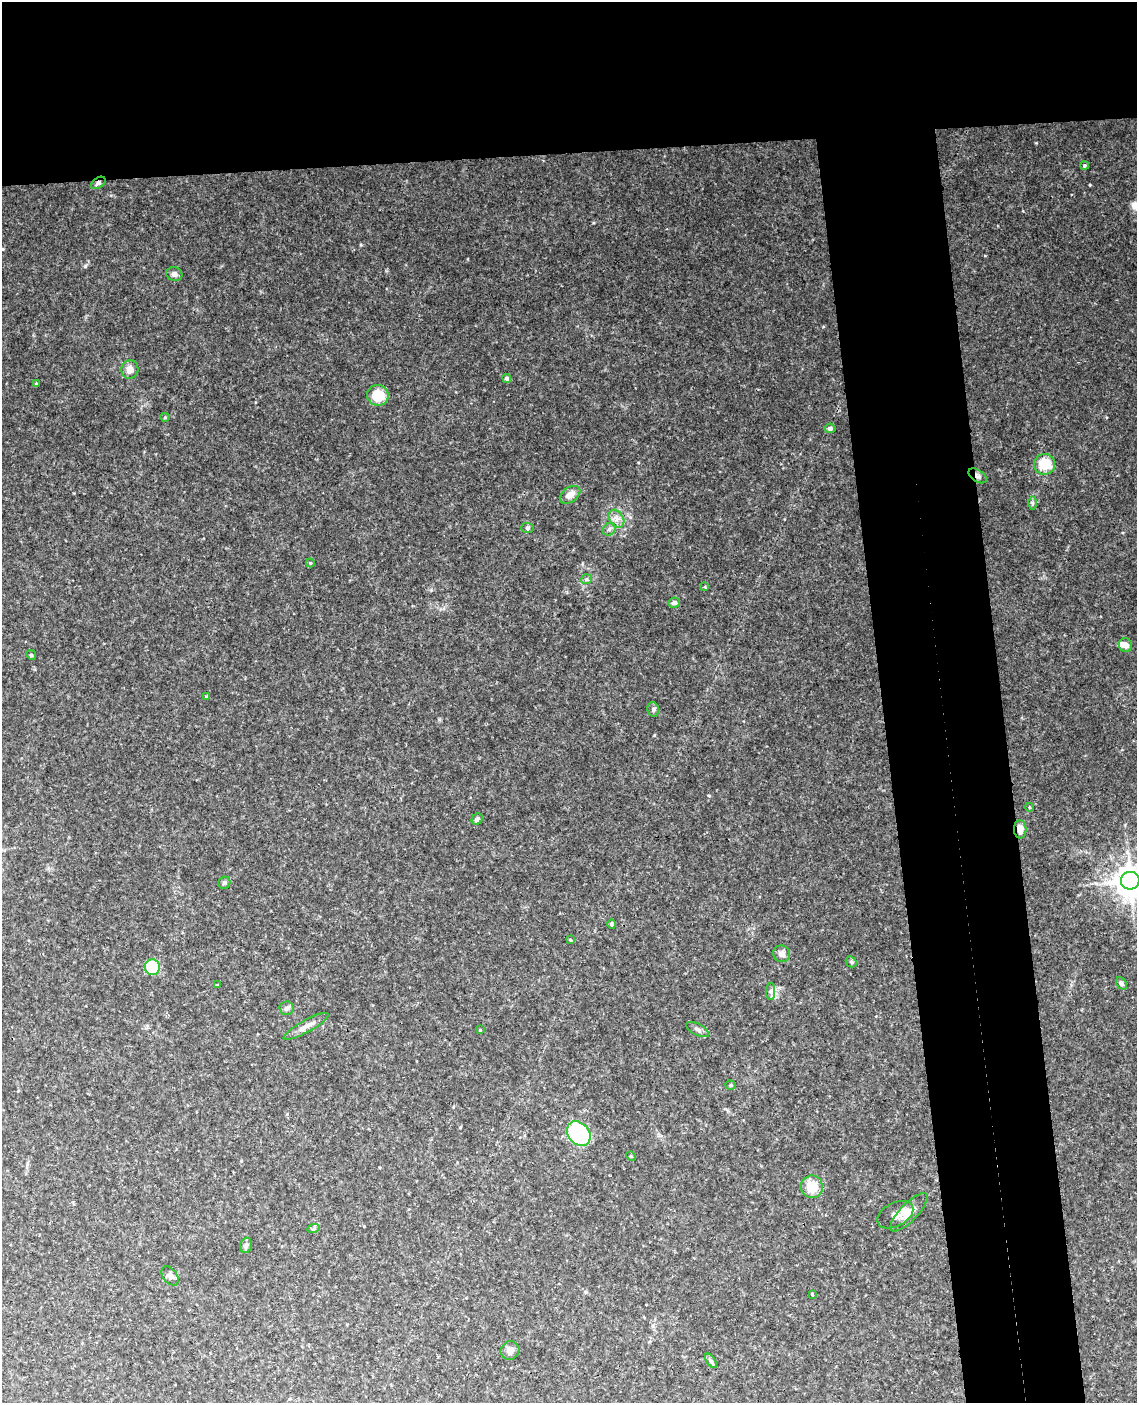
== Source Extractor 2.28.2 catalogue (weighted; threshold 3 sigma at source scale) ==
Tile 2 of 4 x 3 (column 2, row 1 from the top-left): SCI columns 1193-2327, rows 3043-4443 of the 4653 x 4581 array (HDU 1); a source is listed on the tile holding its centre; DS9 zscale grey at full resolution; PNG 1139 x 1405 px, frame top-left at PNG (2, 2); each listed source drawn as its Kron ellipse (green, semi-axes under 4 px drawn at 4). Shown black and unused: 20% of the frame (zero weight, under 3 of 4 exposures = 6% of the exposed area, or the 3 px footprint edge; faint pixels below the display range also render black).
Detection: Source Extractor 2.28.2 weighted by HDU 2 'WHT'; one run over the whole footprint, this tile lists its part. Background 0.0683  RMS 0.0062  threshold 0.0279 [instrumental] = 3 sigma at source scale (4.5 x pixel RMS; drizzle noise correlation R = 1.50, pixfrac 1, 0.05/0.05 arcsec/px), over >= 5 px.
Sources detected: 54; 1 inside a brighter listed object's ellipse — not listed separately; the other 53 listed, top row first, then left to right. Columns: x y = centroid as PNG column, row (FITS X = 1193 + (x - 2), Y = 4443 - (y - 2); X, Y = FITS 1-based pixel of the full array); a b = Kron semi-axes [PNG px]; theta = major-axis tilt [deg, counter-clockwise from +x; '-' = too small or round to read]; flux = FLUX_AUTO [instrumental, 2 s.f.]
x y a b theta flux
1085 165 4 4 - 0.82
98 183 8 5 35 1.7
174 274 8 7 - 2.1
130 370 9 8 - 4.4
507 378 4 4 - 2
36 384 3 2 - 0.4
378 395 11 10 - 15
165 417 4 4 - 0.66
830 428 5 4 - 1.5
1044 464 10 10 - 17
978 476 10 6 -33 2.1
570 495 11 7 35 5.1
1033 503 6 4 -90 1
616 519 10 7 -56 3.3
527 528 6 5 - 1.1
609 529 7 5 46 1.4
310 563 4 4 - 0.65
586 579 5 5 - 0.9
705 587 4 3 - 0.47
674 603 5 5 - 2
1125 645 7 6 - 3.5
31 655 5 4 - 0.82
207 696 4 3 - 0.6
653 709 7 5 -78 1.4
1029 807 4 3 - 0.56
477 819 6 5 - 1.5
1020 829 9 6 -89 5.2
1130 881 9 9 - 950
224 883 6 5 - 1.2
612 924 5 4 - 1.8
570 940 3 3 - 0.62
782 954 8 8 - 3.1
851 962 6 5 - 0.94
152 967 8 7 - 26
1121 983 6 5 - 1.4
217 985 3 3 - 0.59
771 991 8 4 90 1.6
286 1008 7 7 - 1.7
306 1026 25 6 29 4.6
480 1030 3 3 - 0.62
698 1030 13 5 -27 2
731 1085 5 4 - 0.83
579 1134 13 10 -49 75
631 1156 5 4 - 0.72
812 1187 11 11 - 12
909 1212 25 8 46 6.7
895 1215 19 11 28 5.4
313 1229 6 4 19 0.92
246 1245 8 5 73 1.5
170 1276 11 7 -52 2.2
812 1294 3 3 - 0.65
510 1351 9 9 - 3.9
711 1361 8 4 -54 1.3
Overlapping masked pixels (flux is a lower limit): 3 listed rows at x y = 98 183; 978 476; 1020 829
Isophote crosses this tile's border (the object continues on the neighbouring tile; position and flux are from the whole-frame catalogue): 1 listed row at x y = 1130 881
Unlisted compact peaks at least as high as the median listed source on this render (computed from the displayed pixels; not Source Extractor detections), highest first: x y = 85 266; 1090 185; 1036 143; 361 245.